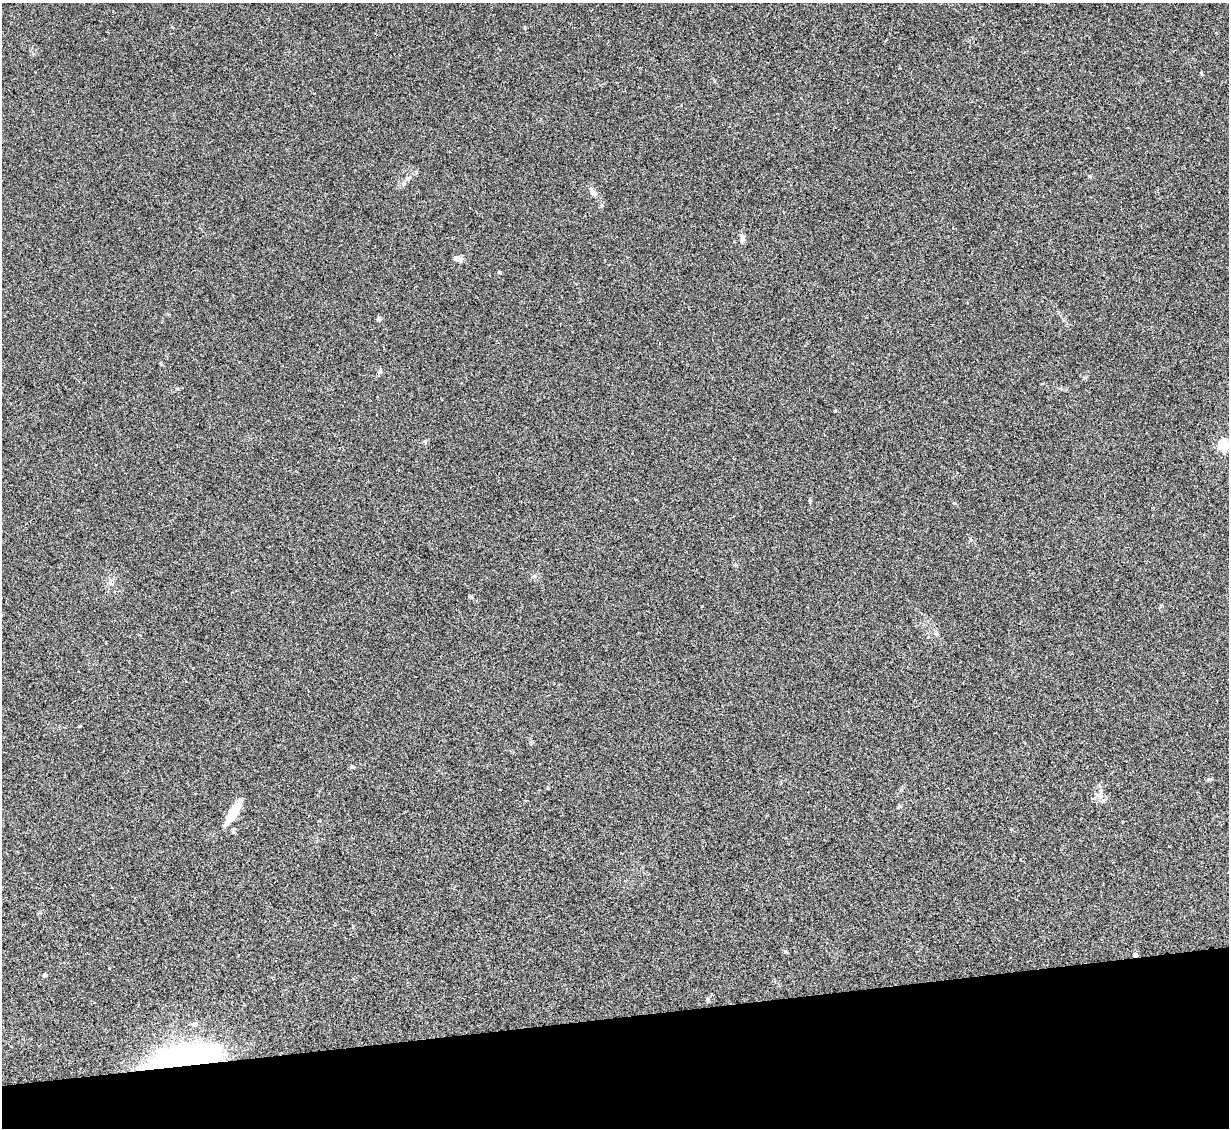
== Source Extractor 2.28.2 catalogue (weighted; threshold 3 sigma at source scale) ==
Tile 14 of 4 x 4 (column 2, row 4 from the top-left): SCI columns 1228-2454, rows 251-1376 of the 4909 x 4890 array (HDU 1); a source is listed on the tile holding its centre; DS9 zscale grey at full resolution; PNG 1231 x 1130 px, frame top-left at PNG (2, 3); no overlay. Shown black and unused: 10% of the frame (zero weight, under 2 of 3 exposures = <1% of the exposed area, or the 3 px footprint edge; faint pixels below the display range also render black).
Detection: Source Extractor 2.28.2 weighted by HDU 2 'WHT'; one run over the whole footprint, this tile lists its part. Background 0.0906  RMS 0.0097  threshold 0.0434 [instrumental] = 3 sigma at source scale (4.5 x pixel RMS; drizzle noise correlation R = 1.50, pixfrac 1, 0.05/0.05 arcsec/px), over >= 5 px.
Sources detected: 23; all 23 listed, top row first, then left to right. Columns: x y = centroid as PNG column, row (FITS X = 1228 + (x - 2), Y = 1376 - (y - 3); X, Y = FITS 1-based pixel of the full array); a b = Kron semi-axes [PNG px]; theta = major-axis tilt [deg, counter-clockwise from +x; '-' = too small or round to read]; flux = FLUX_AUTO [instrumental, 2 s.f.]
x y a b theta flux
408 178 6 4 18 1.6
593 192 16 7 -53 5.5
742 238 10 6 -88 4
458 259 10 6 -15 5
500 272 4 4 - 1.8
379 319 6 5 - 1.8
161 364 5 4 - 1.1
380 372 6 5 - 1.8
835 411 4 3 - 1.1
425 441 7 5 83 1.4
1223 445 5 5 - 85
810 501 5 4 - 1.1
470 597 6 4 -19 1.2
936 633 5 5 - 1.6
352 767 6 5 - 1.5
1100 794 13 8 59 5.9
233 812 29 8 60 26
233 832 7 5 -70 1.6
785 952 5 4 - 1.2
1135 955 4 3 - 6.2
44 975 4 4 - 2.5
194 1024 7 6 - 4.2
181 1060 48 16 11 550
Overlapping masked pixels (flux is a lower limit): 2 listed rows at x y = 1135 955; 181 1060
Isophote crosses this tile's border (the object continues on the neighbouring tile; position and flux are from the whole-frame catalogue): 1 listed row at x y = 1223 445
Unlisted compact peaks at least as high as the median listed source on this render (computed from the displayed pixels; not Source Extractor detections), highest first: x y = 954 503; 702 606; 1201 73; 707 999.